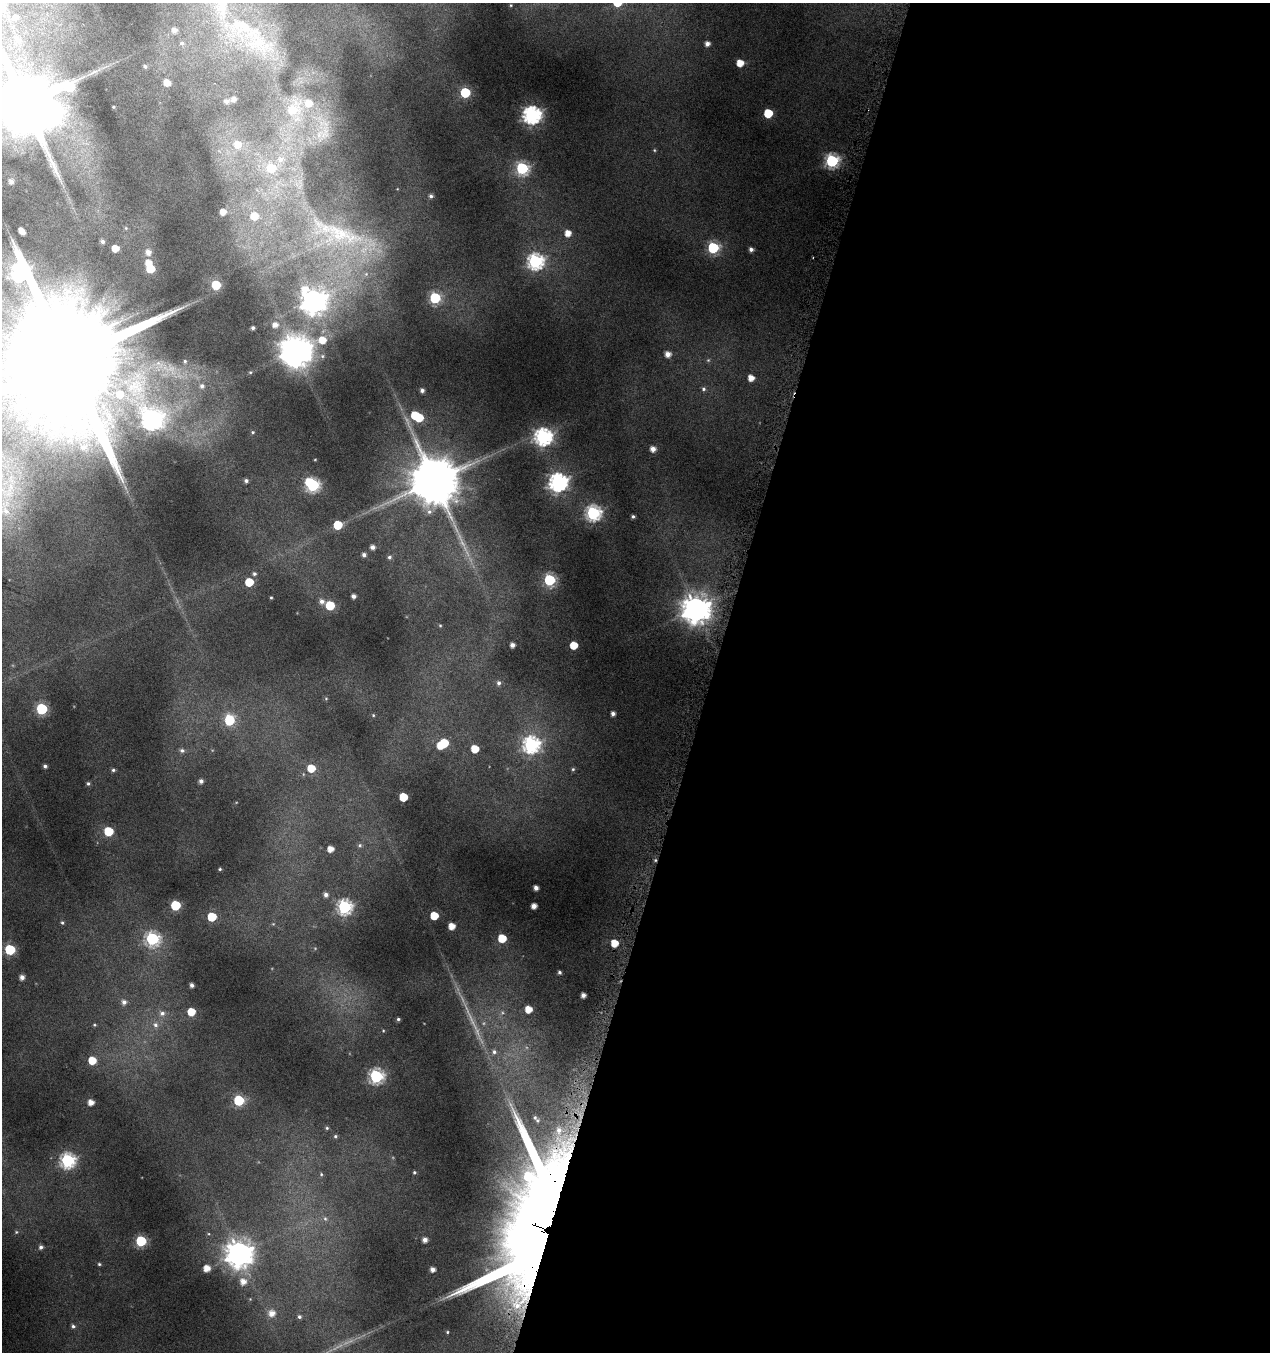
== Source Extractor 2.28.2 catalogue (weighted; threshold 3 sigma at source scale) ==
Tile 12 of 4 x 4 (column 4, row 3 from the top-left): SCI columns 4031-5298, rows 1375-2724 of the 5617 x 5427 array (HDU 1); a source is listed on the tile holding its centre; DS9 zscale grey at full resolution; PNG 1272 x 1354 px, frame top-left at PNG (2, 3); no overlay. Shown black and unused: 44% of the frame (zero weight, under 4 of 8 exposures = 2% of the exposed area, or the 3 px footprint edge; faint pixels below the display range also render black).
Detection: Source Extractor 2.28.2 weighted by HDU 2 'WHT'; one run over the whole footprint, this tile lists its part. Background 0.0868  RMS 0.0096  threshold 0.0393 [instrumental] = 3 sigma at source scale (4.09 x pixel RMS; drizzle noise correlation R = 1.36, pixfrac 0.8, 0.0396/0.0396 arcsec/px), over >= 5 px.
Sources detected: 164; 3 too faint to see at this stretch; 5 inside a brighter object's white glare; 1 long thin detection or spike segment (spike, bleed or trail) — not listed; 5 inside a brighter listed object's ellipse — not listed separately; the other 150 listed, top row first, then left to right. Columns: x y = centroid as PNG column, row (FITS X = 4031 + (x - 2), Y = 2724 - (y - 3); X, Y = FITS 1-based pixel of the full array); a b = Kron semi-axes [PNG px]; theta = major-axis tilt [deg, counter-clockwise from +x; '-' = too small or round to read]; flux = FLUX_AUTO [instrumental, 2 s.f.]
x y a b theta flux
511 5 4 3 - 0.62
16 17 5 4 - 2.6
243 27 61 23 -23 83
174 30 5 5 - 3.7
18 40 8 7 - 4.4
182 43 6 5 - 1.7
707 44 5 5 - 3.7
740 63 5 5 - 11
145 66 3 3 - 1.1
167 83 5 5 - 6.7
465 92 6 6 - 55
234 99 5 5 - 3.5
226 101 6 5 - 3.2
25 104 15 13 -22 7300
293 109 21 14 46 27
768 113 5 5 - 29
532 115 7 7 - 280
237 144 8 8 - 8.7
654 150 5 3 - 0.78
280 159 8 7 - 3.8
832 161 6 6 - 130
271 168 7 7 - 22
522 168 6 6 - 100
11 181 5 5 - 3
431 196 5 5 - 2.2
223 212 5 5 - 6.5
254 216 8 7 - 14
22 231 6 4 -51 6.1
568 233 5 5 - 7.7
340 234 89 27 -19 110
102 241 5 5 - 2.2
115 248 5 5 - 9.5
713 248 6 6 - 78
751 249 5 4 - 2.8
148 252 7 6 - 4.8
535 261 7 7 - 190
148 263 6 6 - 7.3
150 269 6 6 - 22
366 274 6 5 - 2.1
216 285 6 5 - 29
435 298 6 6 - 76
313 301 10 10 - 720
275 325 7 6 - 5
253 328 3 3 - 1.5
322 340 9 8 - 13
297 351 10 7 -12 830
668 354 5 5 - 5.8
68 360 49 29 -34 39000
250 372 4 3 - 0.65
751 378 5 5 - 7
202 386 7 6 - 2.7
704 389 6 5 - 1.6
422 390 4 3 - 2.3
120 394 11 10 - 11
419 417 6 5 - 21
151 420 10 10 - 310
253 432 5 4 - 1.1
543 437 7 7 - 240
83 447 8 7 - 3.9
653 449 5 5 - 5.1
246 481 5 5 - 2.1
434 481 13 12 - 4300
558 482 8 7 - 300
312 485 8 6 -40 130
593 513 7 7 - 170
633 516 5 4 - 1.5
338 525 6 5 - 25
372 547 4 4 - 3.4
364 555 4 4 - 2.4
389 557 5 5 - 1.5
254 574 5 5 - 1.6
549 580 6 6 - 83
249 582 5 5 - 22
353 596 4 4 - 2.9
271 597 4 3 - 0.75
322 601 6 6 - 3.4
330 605 6 6 - 25
696 609 9 9 - 1000
440 625 5 3 - 0.75
512 645 4 4 - 3.7
574 645 5 5 - 16
499 683 6 5 - 2.1
42 709 6 6 - 67
613 714 4 4 - 2.9
373 715 5 3 - 0.74
229 720 7 6 - 39
444 743 6 5 - 22
531 744 7 7 - 190
475 749 5 5 - 15
182 750 6 5 - 2
45 766 4 3 - 1.7
311 768 6 6 - 15
573 769 5 5 - 1.2
113 770 5 4 - 1.4
201 781 4 4 - 2.7
88 783 5 4 - 1.3
403 797 5 5 - 24
108 831 6 6 - 28
360 845 6 4 89 1.2
330 849 5 5 - 6.5
220 869 4 4 - 0.96
536 888 4 4 - 3.4
326 895 5 5 - 3.1
175 905 6 6 - 47
534 906 4 4 - 5.2
344 907 6 6 - 150
434 916 5 5 - 19
212 917 6 5 - 23
62 923 5 4 - 1.2
452 926 5 5 - 8.8
502 938 6 5 - 18
152 939 7 6 - 130
614 943 5 5 - 13
10 949 6 6 - 53
559 972 4 4 - 1.5
22 977 5 4 - 4
192 985 4 4 - 2.5
583 995 4 4 - 3.9
124 1002 6 6 - 3.3
528 1009 5 5 - 10
191 1012 5 5 - 16
162 1013 8 6 15 3
398 1019 4 4 - 1.3
155 1025 7 7 - 3
494 1052 7 6 - 2.4
92 1060 6 5 - 15
376 1076 6 6 - 140
239 1100 6 6 - 61
91 1102 5 4 - 6.5
535 1118 7 6 - 2.2
327 1128 5 4 - 1.1
335 1136 5 4 - 1.2
67 1160 7 7 - 160
414 1172 5 4 - 1.1
321 1174 5 4 - 0.9
325 1219 6 4 -1 1.4
543 1231 113 55 74 1200
16 1232 6 3 72 0.99
425 1240 5 5 - 4
141 1241 6 6 - 63
41 1247 6 6 - 2.3
239 1254 9 9 - 870
99 1264 4 4 - 1
207 1268 6 5 - 7.9
433 1269 5 4 - 4
243 1282 7 7 - 6.5
272 1313 7 7 - 6.9
299 1317 6 6 - 1.9
73 1326 5 4 - 1.5
447 1332 4 3 - 0.83
Overlapping masked pixels (flux is a lower limit): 1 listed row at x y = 543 1231
Isophote crosses this tile's border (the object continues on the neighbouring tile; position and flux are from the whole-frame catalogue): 3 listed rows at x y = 25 104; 68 360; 543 1231